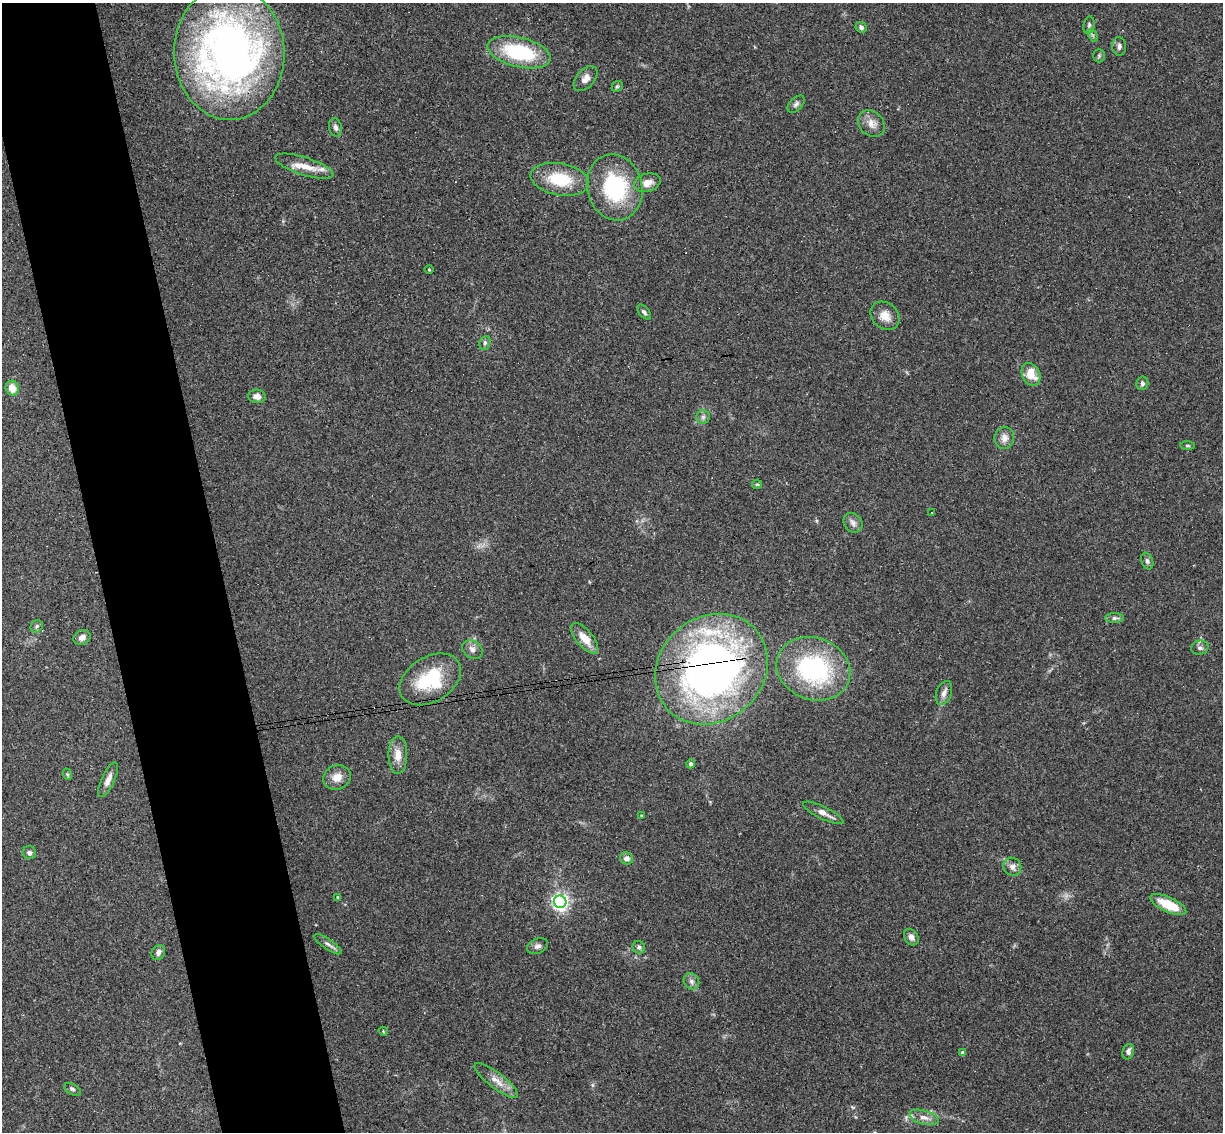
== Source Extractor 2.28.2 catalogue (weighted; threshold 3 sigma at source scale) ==
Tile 11 of 4 x 4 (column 3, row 3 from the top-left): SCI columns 2499-3719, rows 1282-2411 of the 4999 x 4935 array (HDU 1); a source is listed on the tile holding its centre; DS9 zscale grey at full resolution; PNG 1225 x 1134 px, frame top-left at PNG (2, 3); each listed source drawn as its Kron ellipse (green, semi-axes under 4 px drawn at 4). Shown black and unused: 10% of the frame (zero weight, under 3 of 4 exposures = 6% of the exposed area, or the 3 px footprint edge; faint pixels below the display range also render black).
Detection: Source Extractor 2.28.2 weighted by HDU 2 'WHT'; one run over the whole footprint, this tile lists its part. Background 0.163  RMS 0.0072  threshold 0.0322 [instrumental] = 3 sigma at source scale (4.5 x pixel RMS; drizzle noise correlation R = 1.50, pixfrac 1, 0.05/0.05 arcsec/px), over >= 5 px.
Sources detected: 70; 1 cosmic-ray / hot-pixel residue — neither listed nor drawn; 3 inside a brighter listed object's ellipse — not listed separately; the other 66 listed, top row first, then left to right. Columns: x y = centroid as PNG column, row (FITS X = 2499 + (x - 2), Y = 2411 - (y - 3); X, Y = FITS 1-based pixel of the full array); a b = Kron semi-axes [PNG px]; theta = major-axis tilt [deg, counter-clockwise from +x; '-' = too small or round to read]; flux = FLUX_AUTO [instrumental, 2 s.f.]
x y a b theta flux
1089 25 9 5 81 1.8
861 27 6 5 - 2
1093 35 7 4 -64 1.3
1119 46 9 7 -88 2.4
519 52 32 14 -13 56
229 53 67 55 -88 410
1099 56 7 5 -89 1.3
586 79 15 9 48 5.5
617 86 6 5 - 1.1
796 104 10 6 45 2.3
871 123 15 12 -42 6.3
335 127 9 6 -79 2.2
304 166 30 9 -18 10
560 179 29 16 -10 30
647 183 13 9 15 6.3
615 187 33 27 -76 64
429 270 4 3 - 0.58
644 312 9 5 -48 1.8
885 316 16 12 -42 7.9
485 343 7 5 69 1.7
1031 374 12 8 -63 13
1142 383 6 6 - 1.9
12 388 7 6 - 7.6
257 396 8 7 - 4.1
703 417 7 6 - 2
1004 438 11 10 - 4.7
1188 446 7 3 -1 1
757 484 5 4 - 0.87
931 513 2 2 - 0.79
853 523 10 8 -50 3.4
1147 561 9 5 -68 1.7
1114 618 9 5 1 2.1
37 626 6 5 - 1.6
82 637 9 7 30 3.8
584 638 18 8 -50 11
1200 648 9 7 14 2.4
472 650 11 8 -34 3.8
711 669 59 52 41 370
813 669 37 31 -20 91
430 679 33 22 31 42
944 693 12 7 71 4
398 755 19 9 90 7.7
691 764 4 4 - 1.9
67 774 6 3 -71 0.91
337 777 14 12 26 7.7
108 780 19 6 66 5.4
823 813 22 6 -26 5.2
641 816 4 3 - 0.68
29 853 7 6 - 2.3
626 858 6 6 - 3.3
1012 867 9 8 - 3.6
338 897 3 3 - 0.87
560 902 6 6 - 270
1168 905 19 7 -25 21
911 937 9 6 -59 3.1
328 944 16 5 -34 3
537 946 11 7 24 2.7
639 947 6 6 - 2.2
158 952 8 6 61 3.2
691 981 8 7 - 2.6
383 1031 5 3 - 0.67
1128 1052 8 5 71 3
963 1053 4 4 - 2
496 1081 27 7 -38 7.8
72 1089 9 5 -28 1.9
924 1117 15 7 -15 4.8
Overlapping masked pixels (flux is a lower limit): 2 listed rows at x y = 229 53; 711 669
Isophote crosses this tile's border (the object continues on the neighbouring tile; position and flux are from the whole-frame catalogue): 1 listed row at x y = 229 53